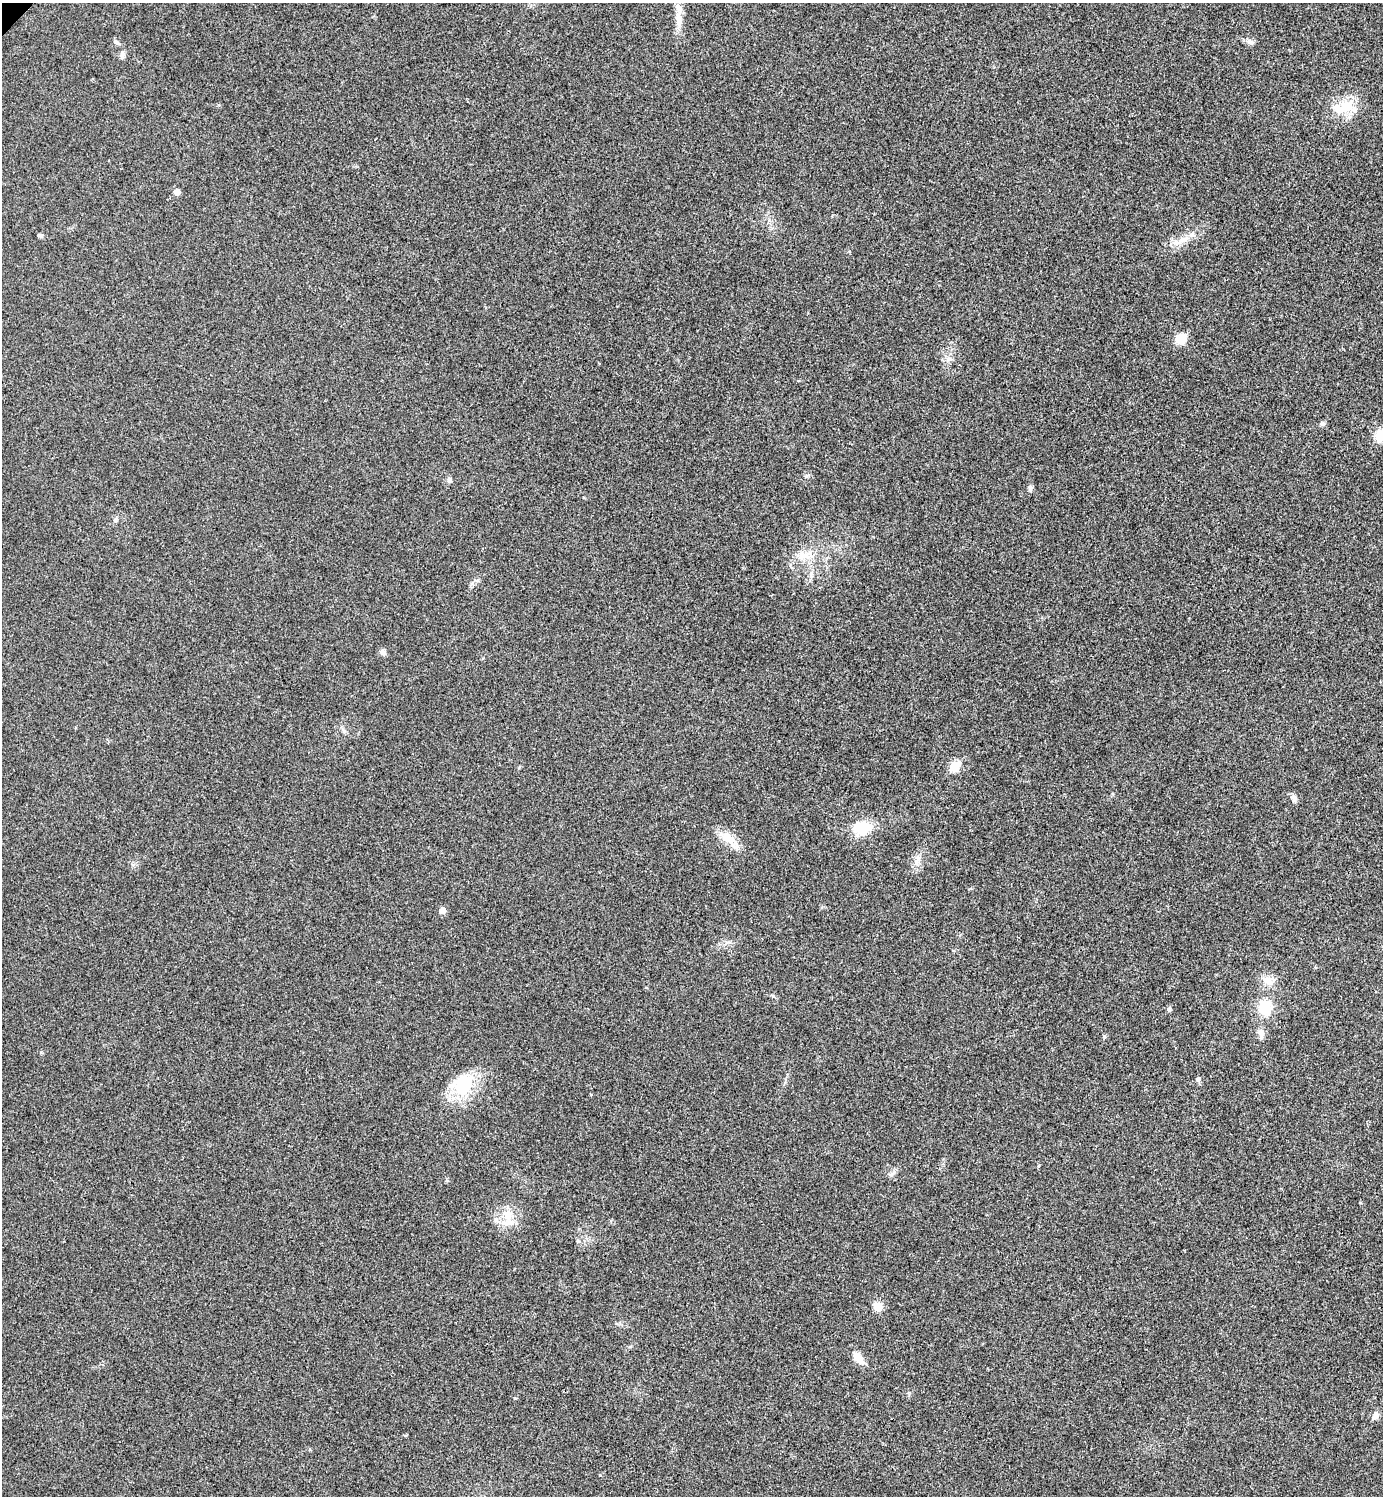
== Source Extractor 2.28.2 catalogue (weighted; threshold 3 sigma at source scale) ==
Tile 6 of 4 x 4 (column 2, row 2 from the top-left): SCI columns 1541-2921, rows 3008-4501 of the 5998 x 5998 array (HDU 1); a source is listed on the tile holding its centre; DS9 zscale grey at full resolution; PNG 1385 x 1498 px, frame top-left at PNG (2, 3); no overlay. Shown black and unused: <1% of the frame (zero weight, under 3 of 4 exposures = <1% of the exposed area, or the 3 px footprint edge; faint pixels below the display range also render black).
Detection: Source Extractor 2.28.2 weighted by HDU 2 'WHT'; one run over the whole footprint, this tile lists its part. Background 0.02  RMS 0.0055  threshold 0.0247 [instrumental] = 3 sigma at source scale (4.5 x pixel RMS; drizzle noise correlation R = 1.50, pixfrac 1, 0.05/0.05 arcsec/px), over >= 5 px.
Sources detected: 37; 1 inside a brighter object's white glare — not listed; the other 36 listed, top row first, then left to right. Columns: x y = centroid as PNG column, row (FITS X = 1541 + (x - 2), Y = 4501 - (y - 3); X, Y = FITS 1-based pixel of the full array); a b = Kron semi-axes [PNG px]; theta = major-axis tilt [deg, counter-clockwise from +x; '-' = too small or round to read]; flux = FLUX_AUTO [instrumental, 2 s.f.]
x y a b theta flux
678 19 20 8 -80 5.8
1250 42 7 6 - 1.5
118 43 10 4 -34 1.1
122 55 10 6 78 1.9
1347 106 21 17 -4 12
177 192 7 6 - 2.1
40 236 7 5 -15 1.1
1183 240 15 8 17 5.3
1180 339 6 6 - 23
948 359 6 6 - 1.6
1322 424 8 5 0 1.2
1381 435 13 12 - 10
449 479 7 6 - 1.3
1030 488 8 6 -68 1.2
115 520 5 5 - 0.89
805 555 28 10 -1 8.6
383 652 7 7 - 2
344 730 9 3 -45 1.1
954 766 6 5 - 24
1294 798 10 6 -82 2
861 828 17 14 0 17
728 838 23 12 -38 8.3
917 862 7 6 - 1.8
442 910 5 5 - 4.5
1268 981 15 10 -40 4.9
1265 1007 16 12 -73 14
1169 1009 7 4 75 1.1
1261 1033 14 7 -83 2.7
1104 1037 5 5 - 0.75
1198 1079 6 5 - 1.2
463 1085 30 25 52 24
891 1174 9 5 36 1.5
508 1214 14 13 - 7.9
878 1307 12 10 -68 4.7
858 1358 16 9 -57 5.6
1375 1416 10 7 64 2.3
Isophote crosses this tile's border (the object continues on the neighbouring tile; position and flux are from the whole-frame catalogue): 1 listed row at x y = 1381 435
Unlisted compact peaks at least as high as the median listed source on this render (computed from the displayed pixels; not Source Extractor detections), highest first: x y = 806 476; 515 1398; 600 1475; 41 1052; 1360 1203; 578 1241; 1038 1166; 478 580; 1112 794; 849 251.